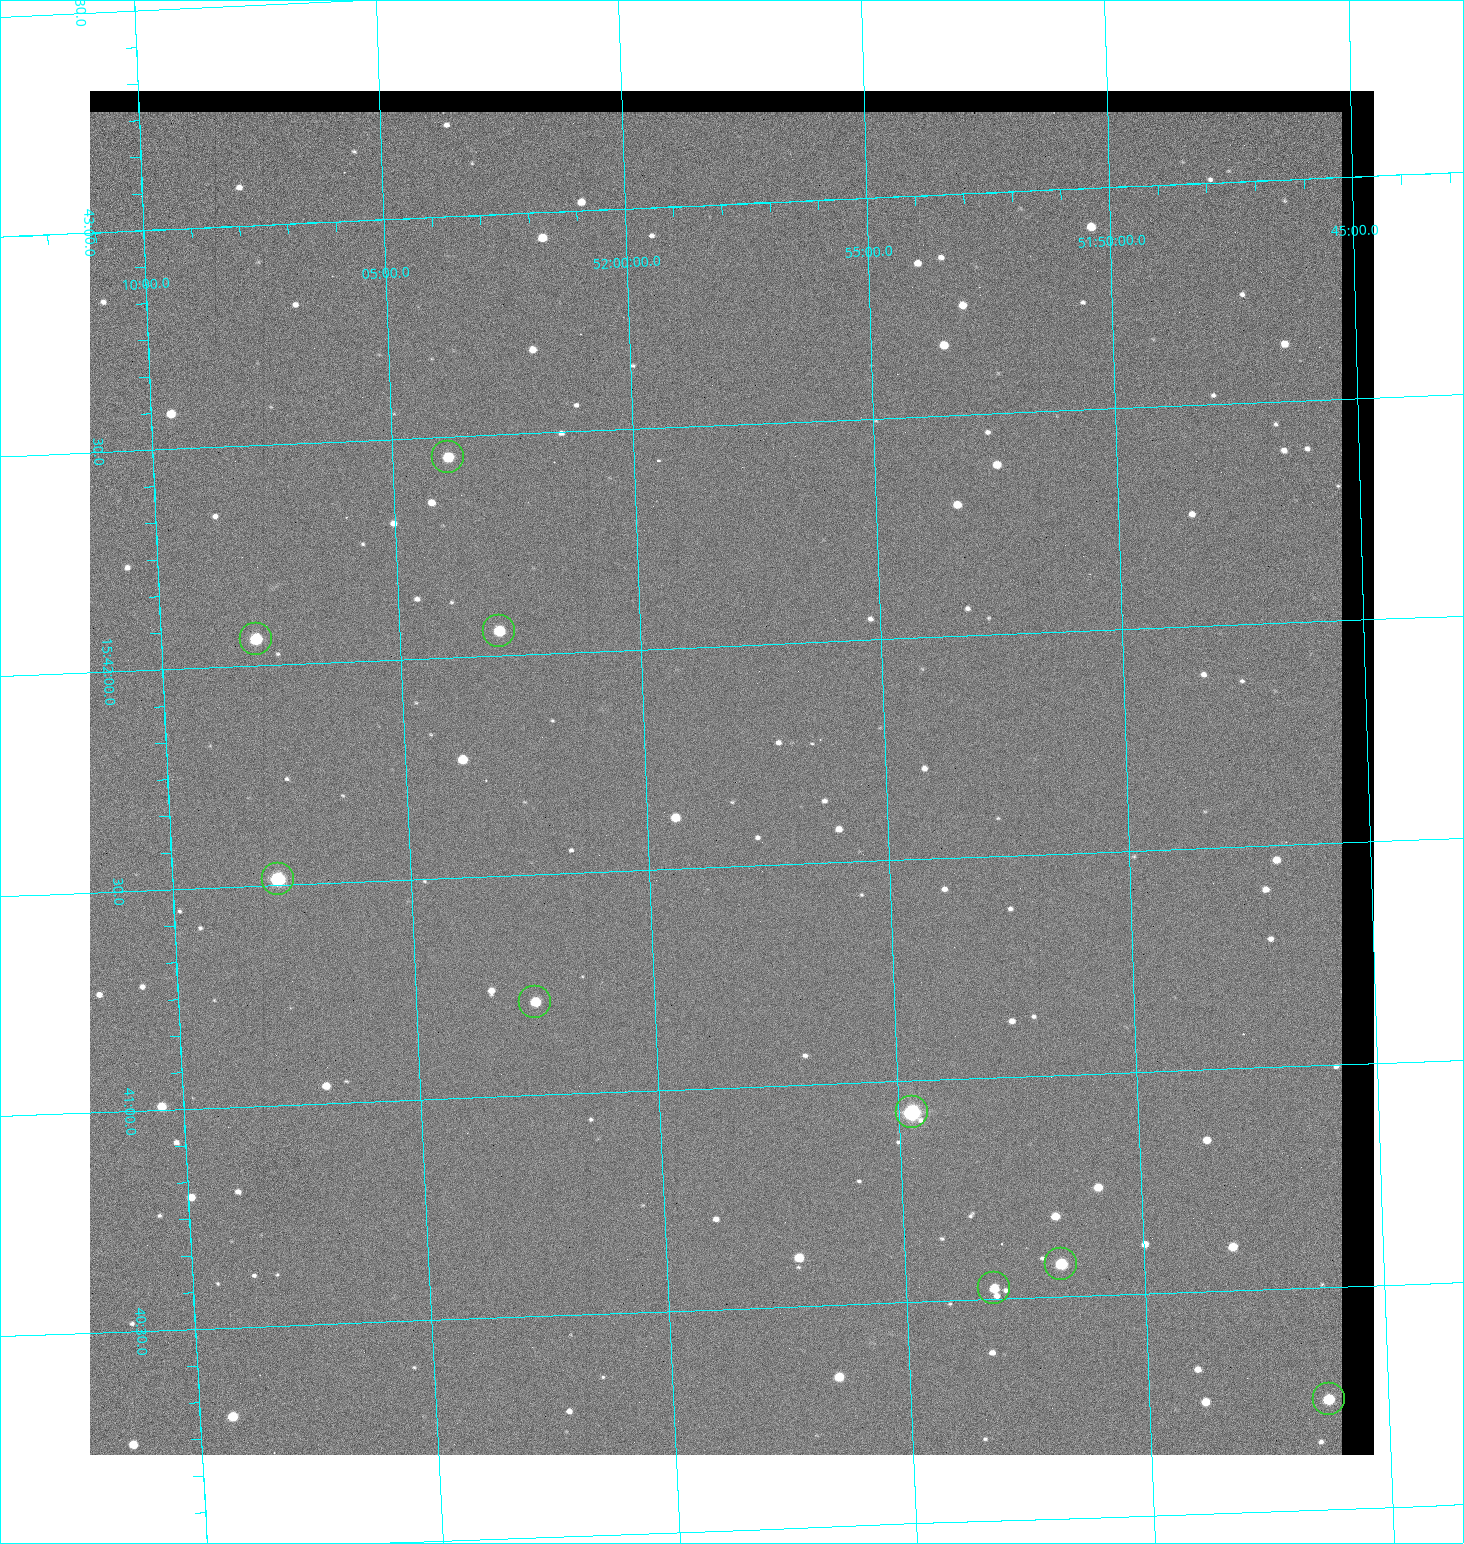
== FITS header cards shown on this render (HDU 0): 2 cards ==
NAXIS1  =                 1284 / length of data axis 1
NAXIS2  =                 1364 / length of data axis 2

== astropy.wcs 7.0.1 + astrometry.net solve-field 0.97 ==
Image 1284 x 1364 px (HDU 0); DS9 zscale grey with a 90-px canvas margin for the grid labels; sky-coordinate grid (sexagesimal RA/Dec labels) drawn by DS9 from the SOLVED WCS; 9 Tycho-2 reference stars matched to detected sources circled (green)
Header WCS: RA---TAN/DEC--TAN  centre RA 15:41:43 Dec +51:58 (235.43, +51.97 deg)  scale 1.26 arcsec/px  FOV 26.9' x 28.5'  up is +92 deg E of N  parity flipped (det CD > 0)
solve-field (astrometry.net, Tycho-2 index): VERIFIED the header's WCS against the Tycho-2 star catalogue (9 matches, 0 conflicts) and refined it, rather than solving blind
Solved WCS: RA---TAN-SIP/DEC--TAN-SIP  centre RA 15:41:43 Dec +51:58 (235.43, +51.97 deg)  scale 1.25 arcsec/px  FOV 26.8' x 28.5'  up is +92 deg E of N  parity flipped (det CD > 0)
The solver's refit moves the header's centre by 0.49 arcsec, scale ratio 0.9963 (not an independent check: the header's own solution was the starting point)
Tycho-2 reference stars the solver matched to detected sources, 9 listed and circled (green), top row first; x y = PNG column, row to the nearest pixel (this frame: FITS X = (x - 90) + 1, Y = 1364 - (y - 91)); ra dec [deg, ICRS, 3 dp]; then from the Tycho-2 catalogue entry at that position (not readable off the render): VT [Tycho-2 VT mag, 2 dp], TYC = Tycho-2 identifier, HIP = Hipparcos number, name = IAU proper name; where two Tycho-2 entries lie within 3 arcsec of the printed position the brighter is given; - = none
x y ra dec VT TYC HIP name
448 457 235.614 +52.064 11.61 3489-1132-1 - -
499 631 235.514 +52.049 11.19 3489-1407-1 - -
256 639 235.515 +52.133 11.12 3489-1380-1 - -
278 879 235.378 +52.130 9.31 3489-1322-1 76850 -
535 1002 235.303 +52.042 11.52 3489-958-1 - -
912 1112 235.232 +51.912 9.59 3489-824-1 - -
1061 1264 235.143 +51.862 10.97 3489-1016-1 - -
994 1288 235.131 +51.886 12.29 3489-908-1 - -
1329 1399 235.062 +51.771 11.53 3489-1453-1 - -